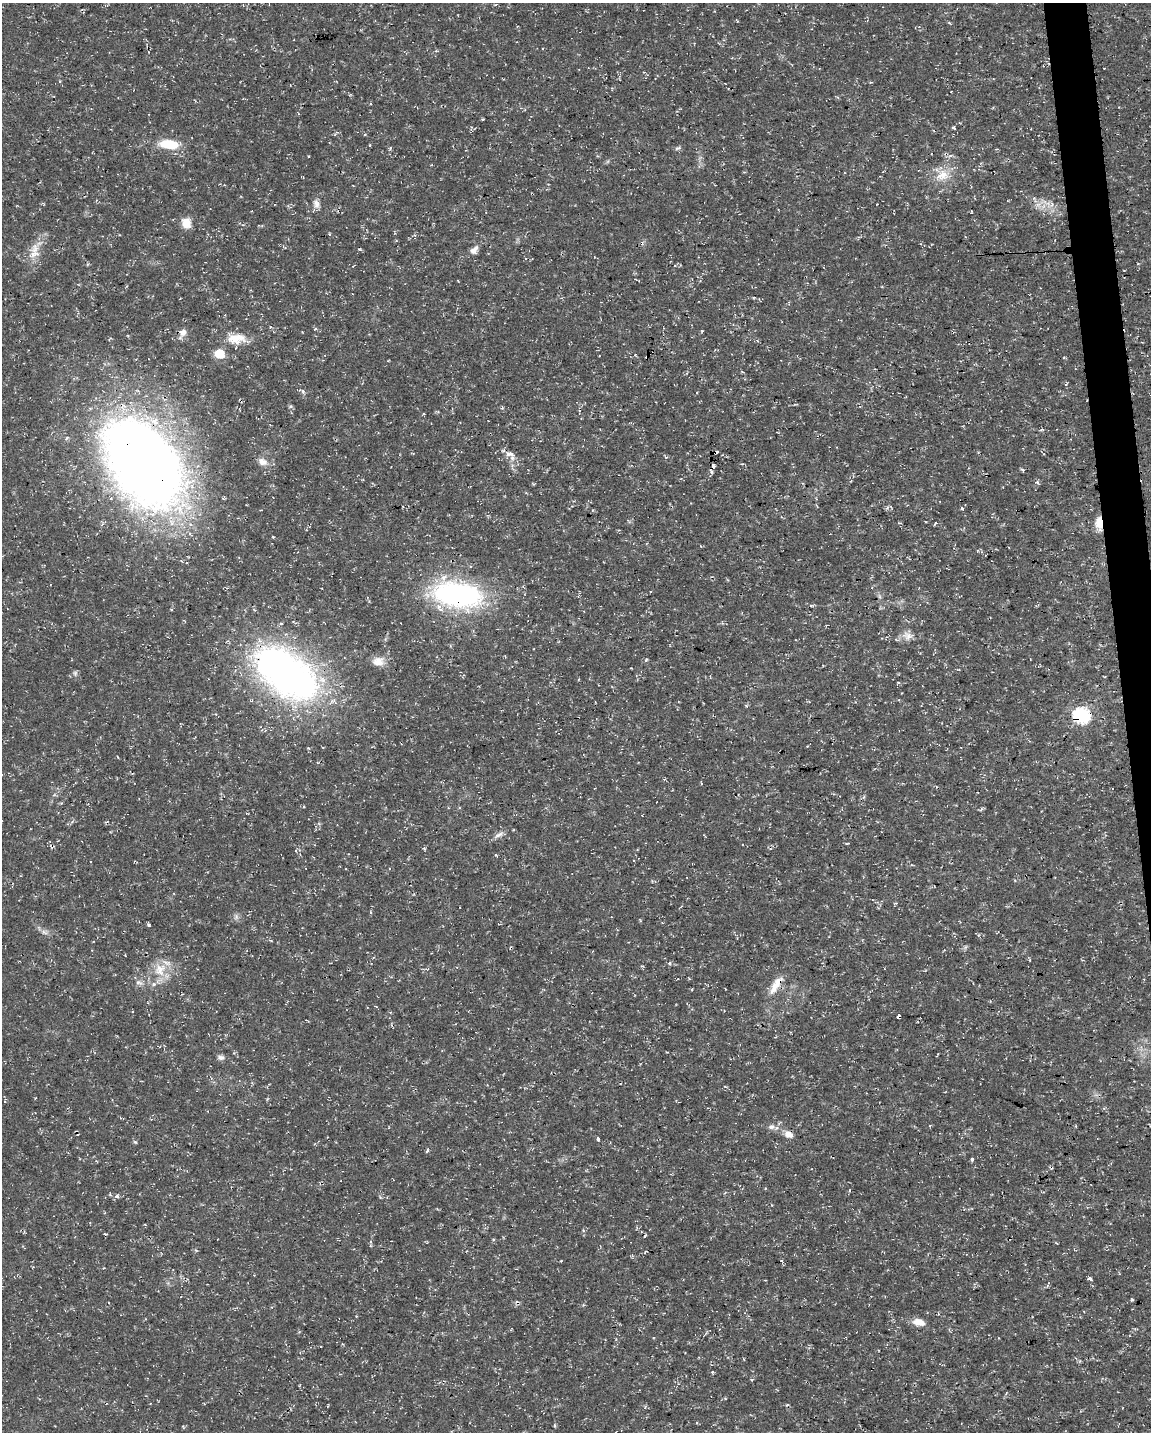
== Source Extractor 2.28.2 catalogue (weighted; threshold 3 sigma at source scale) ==
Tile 6 of 4 x 3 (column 2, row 2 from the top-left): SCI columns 1151-2299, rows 1487-2916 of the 4598 x 4353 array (HDU 1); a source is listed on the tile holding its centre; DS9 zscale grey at full resolution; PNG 1153 x 1434 px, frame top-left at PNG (2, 3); no overlay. Shown black and unused: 2% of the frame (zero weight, under 3 of 4 exposures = <1% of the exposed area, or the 3 px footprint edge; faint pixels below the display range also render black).
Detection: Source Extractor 2.28.2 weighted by HDU 2 'WHT'; one run over the whole footprint, this tile lists its part. Background 0.0193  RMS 0.0025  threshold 0.0111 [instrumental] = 3 sigma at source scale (4.5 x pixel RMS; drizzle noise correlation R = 1.50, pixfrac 1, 0.0396/0.0396 arcsec/px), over >= 5 px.
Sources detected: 94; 14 cosmic-ray / hot-pixel residue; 1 long thin detection or spike segment (spike, bleed or trail) — not listed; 3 inside a brighter listed object's ellipse — not listed separately; the other 76 listed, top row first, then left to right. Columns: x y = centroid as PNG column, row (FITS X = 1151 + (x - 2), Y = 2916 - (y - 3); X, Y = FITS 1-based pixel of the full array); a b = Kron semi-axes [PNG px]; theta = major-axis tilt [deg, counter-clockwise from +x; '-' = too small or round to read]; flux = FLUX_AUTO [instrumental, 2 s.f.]
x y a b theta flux
482 119 3 3 - 0.25
953 128 4 4 - 0.53
169 144 20 9 -7 7.3
678 148 9 4 25 0.45
942 175 19 14 17 4.2
316 203 12 8 -66 1.3
186 223 11 9 -61 3.4
329 234 3 3 - 0.3
284 247 7 3 -31 0.33
35 249 19 11 69 3.5
474 250 13 7 48 1.5
353 266 4 2 - 0.19
754 297 4 3 - 0.19
315 329 5 3 - 0.27
183 332 11 9 60 1.5
236 339 25 12 3 4.8
219 354 6 6 - 12
742 372 5 3 - 0.26
303 391 6 4 -88 0.43
697 393 3 2 - 0.18
67 438 7 2 46 0.28
510 454 15 8 -16 1.7
666 457 5 3 - 0.3
262 462 13 9 -25 1.8
143 463 92 60 -52 280
1022 470 6 3 -45 0.33
1037 482 5 5 - 0.45
962 508 3 3 - 0.88
935 523 3 3 - 0.86
1099 523 13 7 -86 3.7
273 537 3 2 - 0.26
457 595 63 31 -10 43
171 609 3 3 - 0.26
907 636 15 11 -15 2.1
646 660 4 3 - 0.25
378 661 16 11 9 2.3
631 668 2 2 - 0.15
75 673 7 6 - 0.56
286 673 82 44 -37 100
898 682 5 3 - 0.26
1081 715 7 7 - 59
308 748 5 4 - 0.34
118 757 4 2 - 0.17
61 803 4 4 - 0.24
448 808 3 3 - 0.18
498 835 15 6 28 1.2
52 846 6 3 19 0.36
236 917 9 5 66 0.68
960 922 4 2 - 0.18
149 925 4 4 - 0.41
44 932 11 4 -35 0.85
965 947 7 4 71 0.4
669 963 5 4 - 0.4
160 970 20 18 63 5.5
139 982 10 6 -8 0.96
776 985 31 10 57 3.7
899 1017 4 3 - 6.3
221 1057 8 7 - 0.86
725 1086 4 3 - 0.2
5 1100 6 2 78 0.27
771 1127 9 7 -10 0.97
789 1134 10 7 -26 1.8
598 1139 4 3 - 1.2
135 1142 6 4 -44 0.31
427 1150 7 3 66 0.42
972 1159 3 3 - 0.72
850 1190 5 3 - 0.26
117 1196 6 5 - 0.57
772 1205 3 2 - 0.21
1089 1279 4 3 - 4.4
1132 1300 5 3 - 0.26
919 1322 14 8 -11 2.5
712 1372 5 3 - 0.23
752 1379 5 3 - 0.25
328 1406 4 2 - 0.18
696 1423 4 3 - 0.21
Overlapping masked pixels (flux is a lower limit): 9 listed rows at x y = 143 463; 1099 523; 457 595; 286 673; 1081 715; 52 846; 776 985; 899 1017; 789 1134
Unlisted compact peaks at least as high as the median listed source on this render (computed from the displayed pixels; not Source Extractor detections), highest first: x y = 390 148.